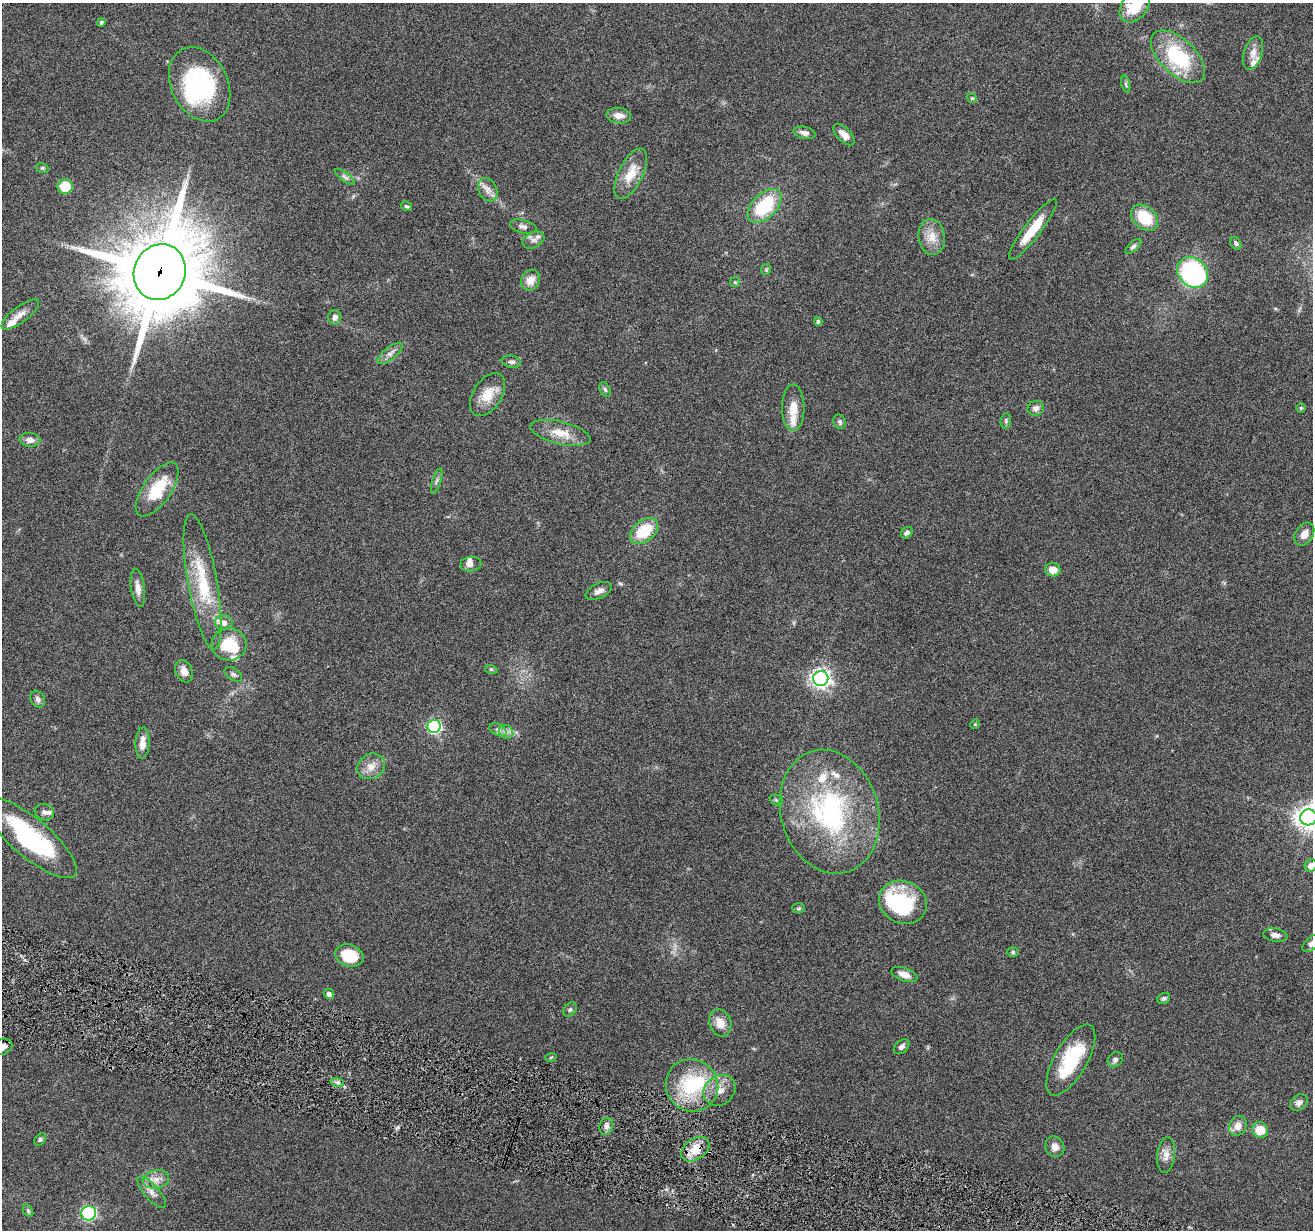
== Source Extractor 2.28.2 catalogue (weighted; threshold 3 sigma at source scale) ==
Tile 6 of 4 x 4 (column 2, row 2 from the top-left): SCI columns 1314-2624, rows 2713-3940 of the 5245 x 5297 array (HDU 1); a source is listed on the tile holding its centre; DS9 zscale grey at full resolution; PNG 1315 x 1232 px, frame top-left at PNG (2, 3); each listed source drawn as its Kron ellipse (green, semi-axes under 4 px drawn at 4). Shown black and unused: <1% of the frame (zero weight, under 4 of 8 exposures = <1% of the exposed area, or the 3 px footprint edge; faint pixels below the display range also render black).
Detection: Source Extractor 2.28.2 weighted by HDU 2 'WHT'; one run over the whole footprint, this tile lists its part. Background 0.0614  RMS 0.0042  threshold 0.0171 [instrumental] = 3 sigma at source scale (4.09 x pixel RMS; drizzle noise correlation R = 1.36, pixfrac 0.8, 0.05/0.05 arcsec/px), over >= 5 px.
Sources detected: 116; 4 inside a brighter object's white glare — neither listed nor drawn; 9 inside a brighter listed object's ellipse — not listed separately; the other 103 listed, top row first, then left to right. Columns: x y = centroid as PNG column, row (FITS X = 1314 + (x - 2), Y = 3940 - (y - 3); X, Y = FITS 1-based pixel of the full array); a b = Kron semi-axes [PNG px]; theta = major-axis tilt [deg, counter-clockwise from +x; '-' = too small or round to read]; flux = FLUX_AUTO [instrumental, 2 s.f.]
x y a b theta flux
1135 6 18 12 53 12
101 22 4 4 - 0.69
1253 53 17 9 72 3.2
1178 57 33 18 -43 27
200 84 39 28 -63 40
1126 84 9 3 -77 0.67
972 98 5 4 - 0.47
619 116 12 7 -6 2.8
805 133 11 6 -12 1.9
844 135 13 6 -46 3.1
42 168 6 5 - 0.59
631 174 27 12 64 7.9
345 177 12 4 -37 1.3
65 187 7 7 - 11
488 190 12 9 -65 2.5
406 206 6 4 -29 0.64
765 206 21 12 45 22
1144 217 15 11 -42 13
523 227 14 6 -14 1.6
1033 229 37 8 52 9.7
932 237 18 13 -83 5.1
533 240 11 7 25 1.9
1236 243 7 5 -53 0.79
1133 246 10 4 43 1.1
766 269 5 5 - 0.54
160 272 28 25 65 4700
1193 272 17 14 -42 65
531 280 11 9 56 3.9
735 282 5 5 - 0.49
20 314 23 8 37 3.4
335 317 7 6 - 1.7
818 321 4 4 - 0.9
390 353 15 6 38 2.1
511 362 10 6 -10 1.3
605 390 8 5 -63 0.77
488 395 24 14 57 7.1
793 408 23 11 90 5.4
1036 408 8 7 - 1.5
1301 408 5 5 - 0.5
1006 421 7 5 85 0.66
840 422 7 6 - 0.79
560 433 31 11 -14 6.9
30 440 10 7 -6 2.3
437 481 13 2 73 0.72
157 489 31 14 55 14
644 531 16 10 39 13
907 533 7 5 41 1.2
1304 534 12 9 57 3
471 564 11 7 7 1.8
1053 570 8 6 -11 4.2
202 582 69 14 -80 22
138 588 19 7 -82 2.7
599 591 14 7 27 2.1
224 623 9 7 3 2.4
229 644 17 16 - 12
491 669 6 4 -17 0.51
184 671 12 8 -67 2.7
233 674 10 6 -33 1.2
821 678 7 7 - 180
38 699 9 7 -61 1.5
975 724 5 4 - 0.39
434 726 6 6 - 65
498 730 9 5 -29 1.3
506 732 7 6 - 1.6
142 743 15 7 87 3.8
371 766 14 12 28 4
776 800 7 5 -22 0.64
44 812 10 8 -19 1.7
830 812 63 48 -74 69
1308 817 8 8 - 370
31 838 58 19 -40 42
1311 866 6 6 - 2.8
903 902 24 21 -25 24
798 908 6 5 - 0.59
1275 935 12 6 -9 2
1311 943 11 6 43 1.4
1013 952 6 5 - 0.65
349 956 14 10 -17 12
904 975 13 6 -19 2.9
329 994 5 5 - 1.1
1164 998 7 5 32 0.8
570 1010 8 5 48 0.91
720 1023 14 10 -71 4.2
2 1047 10 7 25 2.2
902 1047 9 6 41 1.3
551 1057 6 3 20 0.38
1071 1060 40 16 60 23
1115 1060 8 6 45 1.3
337 1082 7 4 -18 1
692 1085 27 25 -44 25
719 1090 17 14 39 5
1299 1102 10 7 39 1.7
606 1126 8 6 73 1.6
1238 1126 10 8 64 3.4
1260 1130 8 8 - 6.6
40 1139 7 5 49 0.68
1055 1147 10 9 - 2.4
695 1149 15 10 34 6.7
1166 1155 18 9 83 3
156 1179 13 9 12 3.1
152 1192 19 7 -49 2.6
28 1211 7 4 -57 0.59
89 1213 7 7 - 43
Overlapping masked pixels (flux is a lower limit): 2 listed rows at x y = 160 272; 695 1149
Isophote crosses this tile's border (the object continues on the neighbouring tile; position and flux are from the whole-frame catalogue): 5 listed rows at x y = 1135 6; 1308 817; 1311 866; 1311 943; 2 1047